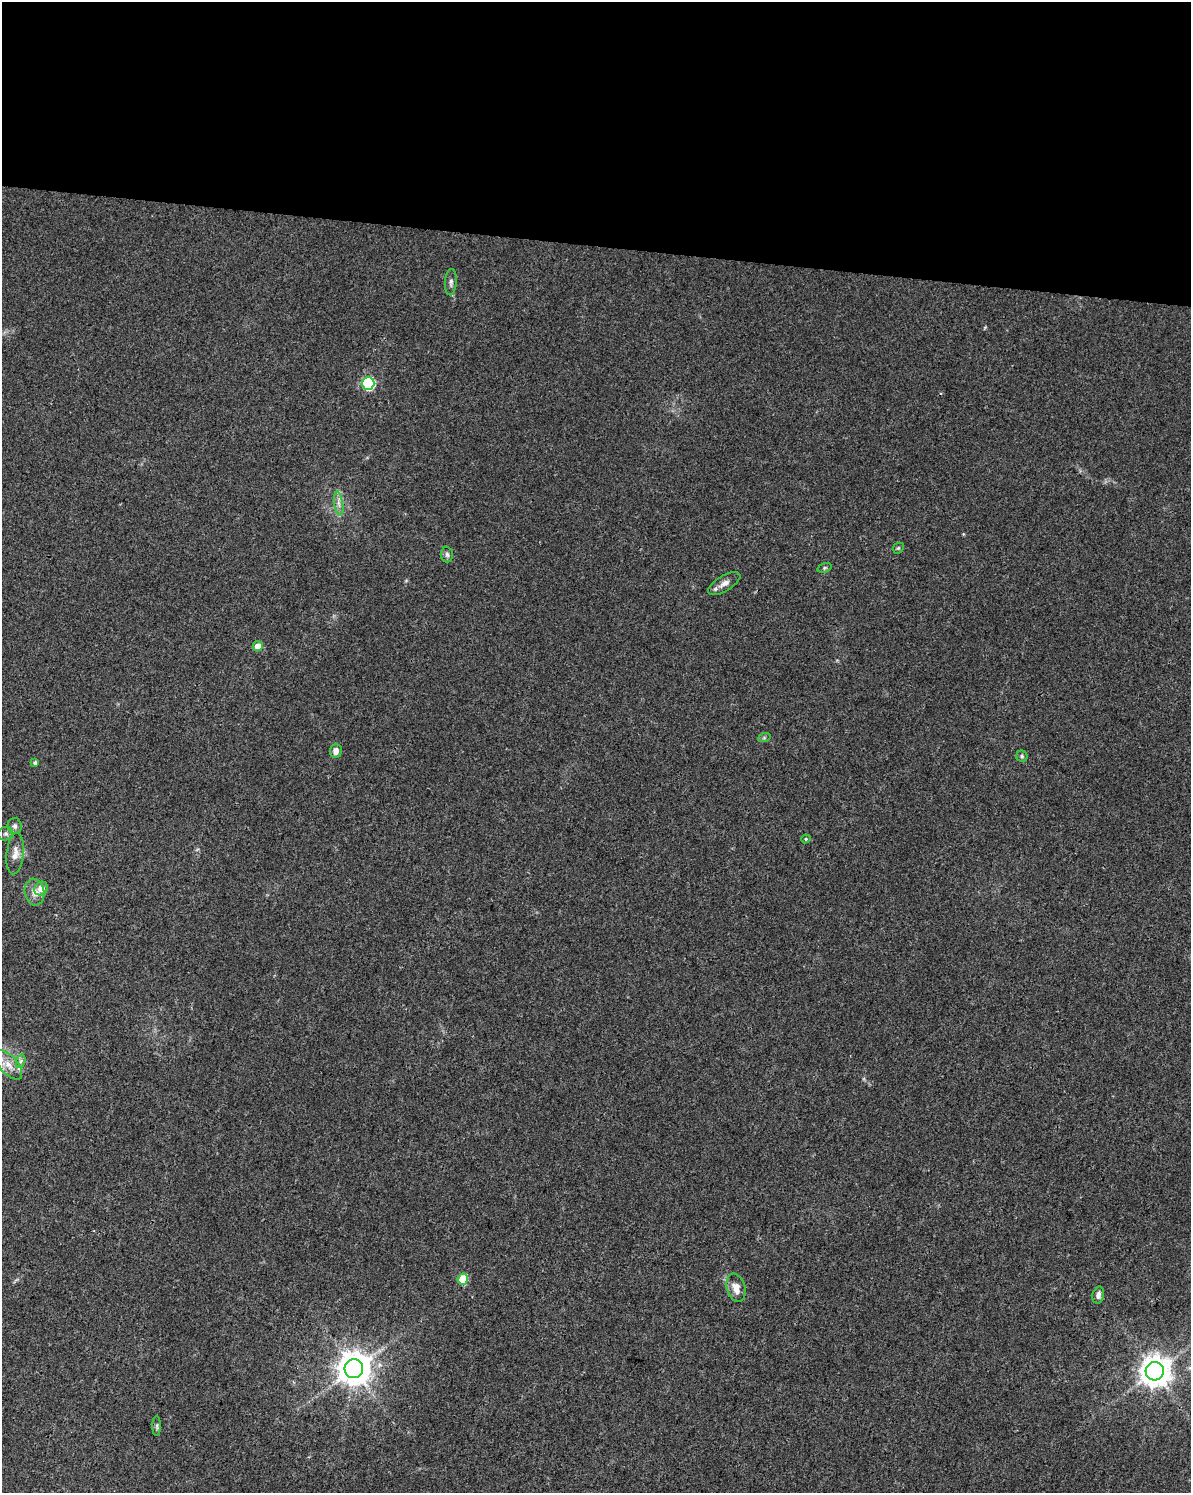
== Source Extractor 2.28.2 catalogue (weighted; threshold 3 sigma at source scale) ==
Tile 3 of 4 x 3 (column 3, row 1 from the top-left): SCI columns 2388-3576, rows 3266-4756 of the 4766 x 4982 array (HDU 1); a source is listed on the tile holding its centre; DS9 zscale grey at full resolution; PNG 1193 x 1495 px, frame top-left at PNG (2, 2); each listed source drawn as its Kron ellipse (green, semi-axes under 4 px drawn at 4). Shown black and unused: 16% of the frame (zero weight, under 3 of 4 exposures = <1% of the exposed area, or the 3 px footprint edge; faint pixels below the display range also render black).
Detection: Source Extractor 2.28.2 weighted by HDU 2 'WHT'; one run over the whole footprint, this tile lists its part. Background 0.0281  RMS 0.0032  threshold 0.0146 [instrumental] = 3 sigma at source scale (4.5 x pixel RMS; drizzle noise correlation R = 1.50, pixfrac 1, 0.0396/0.0396 arcsec/px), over >= 5 px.
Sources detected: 27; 1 inside a brighter listed object's ellipse — not listed separately; the other 26 listed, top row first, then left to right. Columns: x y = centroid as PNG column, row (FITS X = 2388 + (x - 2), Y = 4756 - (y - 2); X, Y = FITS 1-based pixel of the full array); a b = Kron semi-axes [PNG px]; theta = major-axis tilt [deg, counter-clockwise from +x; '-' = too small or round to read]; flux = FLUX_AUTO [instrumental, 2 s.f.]
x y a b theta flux
451 282 13 6 87 1.2
368 383 6 6 - 34
339 504 12 4 -81 1.5
898 548 6 5 - 0.46
447 554 8 6 -87 0.81
825 568 7 4 20 0.53
724 583 18 7 31 2.2
258 646 5 5 - 3.6
764 738 6 4 19 0.52
336 751 7 6 - 2
1022 756 6 5 - 0.59
35 763 4 3 - 0.72
15 826 8 7 - 0.95
6 834 7 6 - 0.83
806 839 5 4 - 0.42
15 854 21 8 84 3
41 889 7 6 - 2.9
35 892 13 10 -79 2.7
21 1061 7 4 70 0.78
8 1065 18 9 -48 3.8
463 1279 5 5 - 11
736 1288 14 9 -74 3.1
1098 1295 8 5 76 1.4
354 1369 9 9 - 610
1155 1371 9 9 - 490
157 1426 10 4 -90 0.71